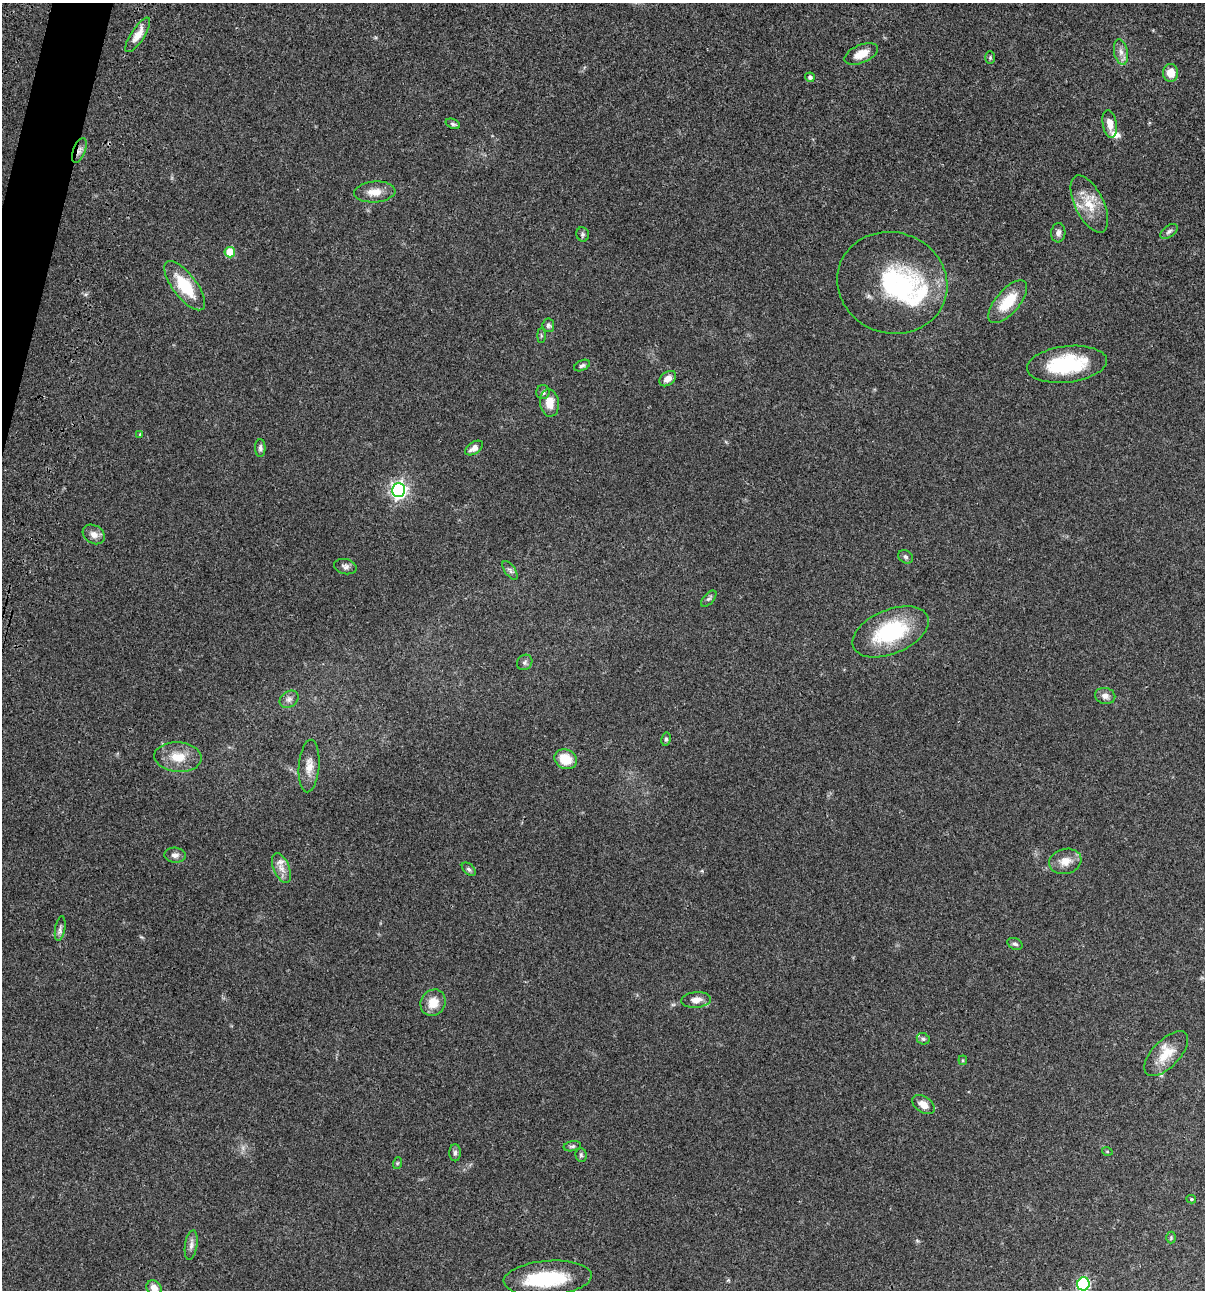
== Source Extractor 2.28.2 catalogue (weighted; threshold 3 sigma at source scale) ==
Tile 11 of 4 x 4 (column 3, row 3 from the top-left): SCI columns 2640-3842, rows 1408-2695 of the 5403 x 5389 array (HDU 1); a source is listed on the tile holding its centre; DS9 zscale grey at full resolution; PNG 1207 x 1292 px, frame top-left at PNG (2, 3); each listed source drawn as its Kron ellipse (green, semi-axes under 4 px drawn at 4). Shown black and unused: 1% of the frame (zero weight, under 3 of 4 exposures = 9% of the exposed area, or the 3 px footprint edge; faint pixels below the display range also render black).
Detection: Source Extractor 2.28.2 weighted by HDU 2 'WHT'; one run over the whole footprint, this tile lists its part. Background 0.0471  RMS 0.0055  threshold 0.0247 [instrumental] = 3 sigma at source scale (4.5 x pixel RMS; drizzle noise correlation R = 1.50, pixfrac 1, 0.05/0.05 arcsec/px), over >= 5 px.
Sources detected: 70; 1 inside a brighter object's white glare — neither listed nor drawn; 4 inside a brighter listed object's ellipse — not listed separately; the other 65 listed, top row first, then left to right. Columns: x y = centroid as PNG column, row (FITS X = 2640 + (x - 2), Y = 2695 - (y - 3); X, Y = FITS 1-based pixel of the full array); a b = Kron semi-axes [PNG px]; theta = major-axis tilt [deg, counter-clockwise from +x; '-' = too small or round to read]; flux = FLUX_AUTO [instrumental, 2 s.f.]
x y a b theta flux
138 35 20 6 57 5.7
1121 52 13 7 -79 3
861 54 18 9 23 8.1
990 58 6 5 - 0.78
1171 73 9 7 -85 6.6
810 77 5 4 - 1.5
453 124 7 4 -22 1.1
1110 124 14 7 -80 4.4
79 150 13 6 68 2.4
375 192 21 10 4 6.6
1089 204 31 14 -64 13
1169 231 10 5 37 1.5
1058 233 9 7 86 2.4
583 234 7 6 - 1.1
230 252 5 5 - 13
892 283 55 50 -18 57
185 286 29 12 -53 21
1008 302 26 12 49 15
548 325 6 6 - 1.2
541 336 7 4 -90 0.77
1067 364 40 18 7 37
582 366 8 5 26 1.2
668 379 9 6 40 3.8
543 392 7 6 - 1.5
549 403 14 9 -83 7
140 434 4 2 - 0.34
260 448 9 5 90 1.3
474 448 10 6 34 3.7
398 490 7 6 - 170
94 534 12 9 -31 3.4
906 557 8 6 -33 1.2
345 567 11 7 -13 2
510 570 11 5 -55 1.5
709 599 10 5 48 1.2
891 632 40 22 23 41
525 662 8 7 - 1.5
1105 696 10 8 -11 2.9
289 699 10 7 35 2.2
666 739 7 4 81 1
178 757 24 15 -4 11
566 759 11 9 -26 10
309 766 26 10 86 6.1
175 855 11 7 -4 2.4
1065 861 16 12 16 6.1
281 868 16 8 -67 4.1
469 869 8 5 -45 1.1
60 929 12 5 80 1.7
1015 944 8 5 -25 1.4
696 1000 15 8 5 3.8
433 1003 13 12 - 7.6
923 1039 6 5 - 1.1
1166 1054 28 13 46 11
963 1060 4 4 - 0.57
923 1104 12 8 -35 4.7
572 1146 9 5 11 1
1107 1151 5 3 - 0.49
455 1153 8 5 -90 1.4
581 1155 7 5 -88 1
398 1163 6 4 70 0.61
1191 1199 5 4 - 0.81
1171 1237 6 5 - 0.73
191 1245 15 6 81 2.4
548 1278 44 17 4 34
1083 1284 6 6 - 73
154 1288 8 7 - 4
Overlapping masked pixels (flux is a lower limit): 1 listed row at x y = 79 150
Isophote crosses this tile's border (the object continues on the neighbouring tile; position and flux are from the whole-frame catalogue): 2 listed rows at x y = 1083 1284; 154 1288